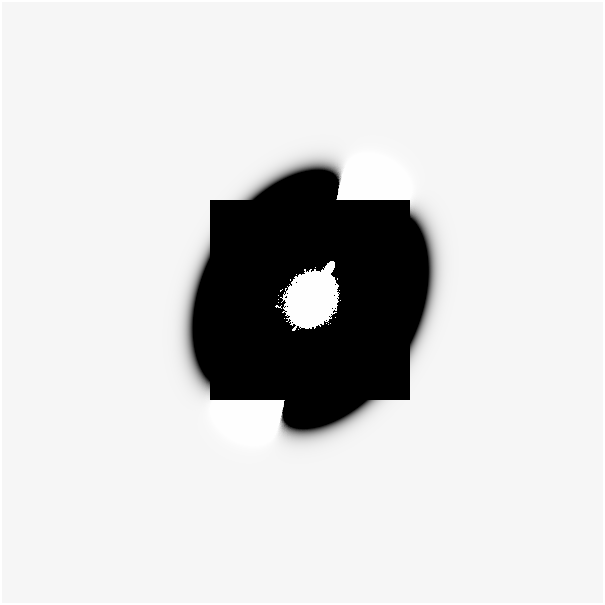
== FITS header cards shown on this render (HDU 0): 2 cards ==
NAXIS1  =                  601
NAXIS2  =                  601

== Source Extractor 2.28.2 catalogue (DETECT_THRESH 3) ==
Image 601 x 601 px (HDU 0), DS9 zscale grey, 1 PNG px = 1 image px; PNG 605 x 605 px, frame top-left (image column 1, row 601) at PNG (2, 2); no overlay
Background -7.64e-29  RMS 2.5e-26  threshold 7.45e-26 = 3 sigma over >= 5 px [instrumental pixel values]
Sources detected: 13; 11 with non-positive FLUX_AUTO (blend fragments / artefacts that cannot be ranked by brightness) are not listed; the other 2 listed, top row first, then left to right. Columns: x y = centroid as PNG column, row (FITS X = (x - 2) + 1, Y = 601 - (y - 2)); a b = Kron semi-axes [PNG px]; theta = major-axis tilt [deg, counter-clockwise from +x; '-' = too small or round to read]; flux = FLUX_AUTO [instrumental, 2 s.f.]
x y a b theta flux
310 299 35 28 57 1.5e+02
13 591 27 26 - 2.2e-14
At the frame edge (FLAGS 8, measured only in part): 1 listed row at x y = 13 591
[11 non-positive-flux detections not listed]